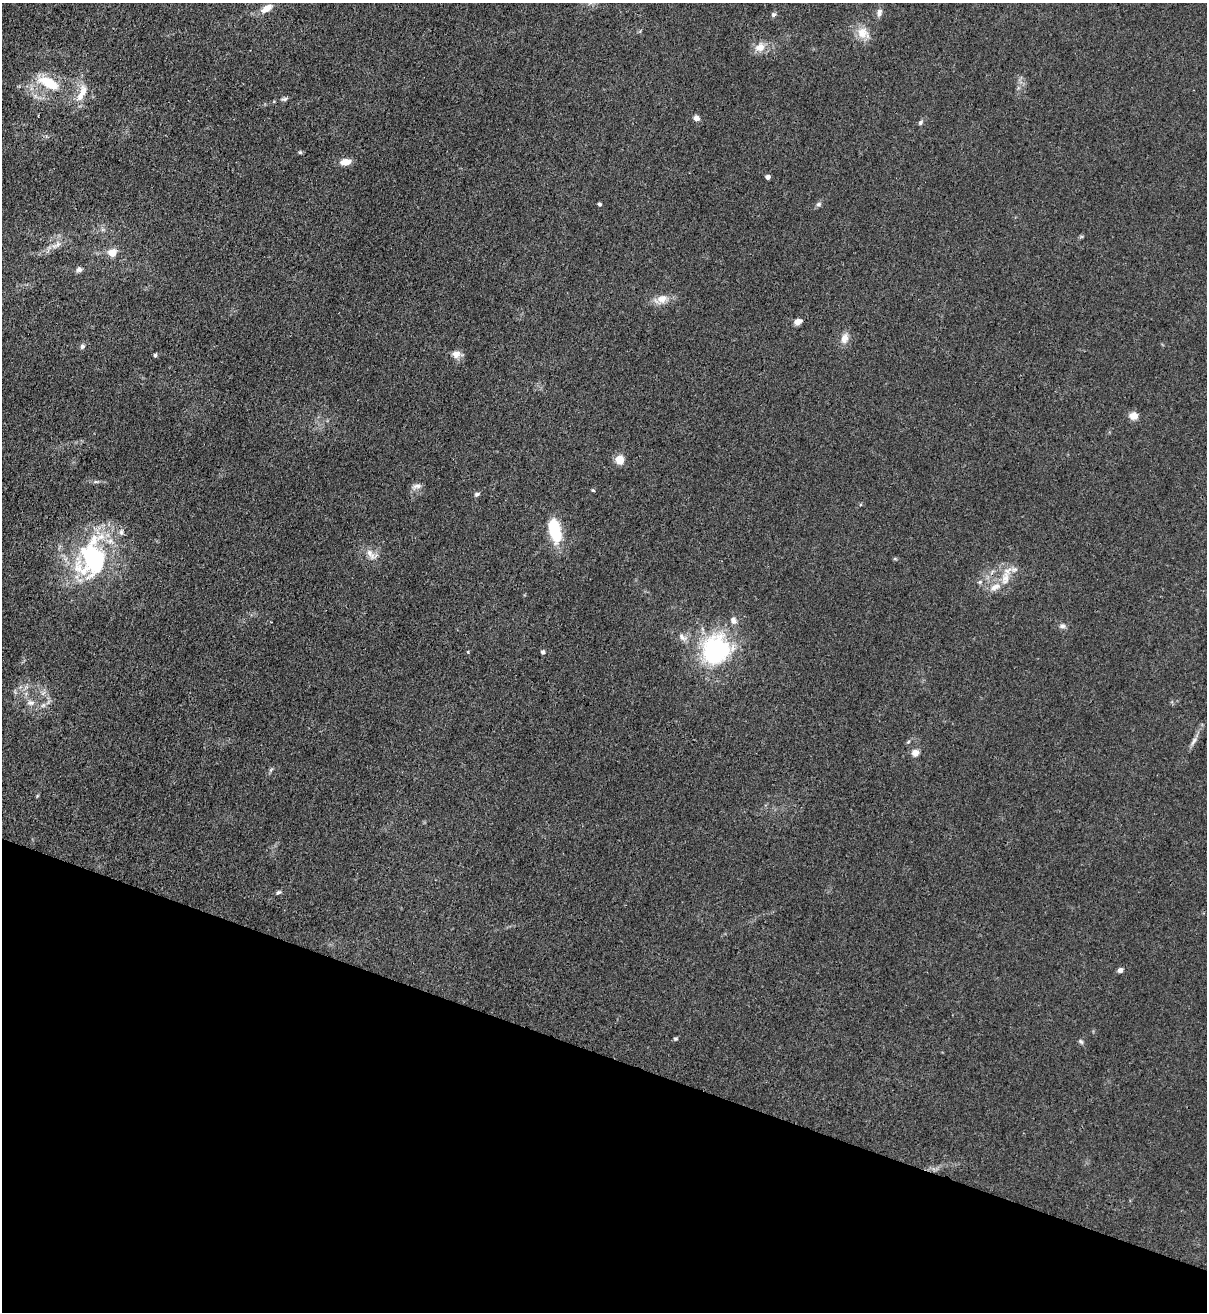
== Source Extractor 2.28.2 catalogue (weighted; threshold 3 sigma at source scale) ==
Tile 15 of 4 x 4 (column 3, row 4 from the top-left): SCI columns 2753-3957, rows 32-1341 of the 5380 x 5306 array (HDU 1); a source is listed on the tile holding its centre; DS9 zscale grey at full resolution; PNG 1209 x 1314 px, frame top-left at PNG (2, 3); no overlay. Shown black and unused: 20% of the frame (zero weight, under 3 of 4 exposures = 7% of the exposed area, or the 3 px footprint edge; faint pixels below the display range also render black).
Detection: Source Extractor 2.28.2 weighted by HDU 2 'WHT'; one run over the whole footprint, this tile lists its part. Background 0.0233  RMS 0.0028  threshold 0.0126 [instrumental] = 3 sigma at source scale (4.5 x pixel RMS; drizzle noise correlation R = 1.50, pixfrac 1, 0.05/0.05 arcsec/px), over >= 5 px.
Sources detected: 52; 3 inside a brighter listed object's ellipse — not listed separately; the other 49 listed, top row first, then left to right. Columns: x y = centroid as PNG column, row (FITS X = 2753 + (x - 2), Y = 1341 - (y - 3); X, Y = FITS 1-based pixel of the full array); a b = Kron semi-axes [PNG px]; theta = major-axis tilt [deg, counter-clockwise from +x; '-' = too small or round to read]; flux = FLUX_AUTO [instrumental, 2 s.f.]
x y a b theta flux
267 8 12 7 33 2.9
879 12 10 7 81 1.3
774 14 7 6 - 0.57
862 33 15 15 - 3.8
760 47 15 11 31 2.8
49 83 24 11 -25 8.3
83 92 18 10 75 3.6
284 99 8 5 10 0.58
696 118 6 6 - 1.4
920 123 7 5 60 0.55
300 152 6 5 - 0.36
345 162 10 6 8 3.2
768 177 4 4 - 1.5
599 204 4 3 - 0.45
818 204 8 5 28 0.66
58 244 9 6 35 1.2
112 253 6 5 - 5.8
79 269 8 7 - 0.8
661 299 19 11 20 3
798 322 8 6 21 2
845 338 14 9 75 2.2
82 346 6 5 - 0.7
456 354 11 10 - 1.8
155 355 5 4 - 0.45
1133 416 9 8 - 2.4
619 460 5 5 - 12
96 482 6 4 -17 0.41
417 486 13 6 1 1
593 490 4 3 - 0.45
477 494 8 5 23 0.56
555 530 23 10 -78 14
121 532 7 6 - 0.79
371 554 19 8 -52 2.2
92 558 41 31 88 45
1005 578 21 10 76 3.6
980 582 6 5 - 0.5
733 620 9 7 -65 1.3
1062 626 8 6 14 0.87
682 637 9 7 -49 1.2
715 649 30 27 66 35
543 652 4 4 - 0.68
31 703 11 7 -4 1.4
43 705 7 6 - 0.78
1194 741 12 5 56 1.1
915 753 6 6 - 2.4
278 892 8 4 36 0.51
1120 970 5 5 - 1.1
676 1039 6 4 0 0.39
1081 1041 7 5 -48 0.53